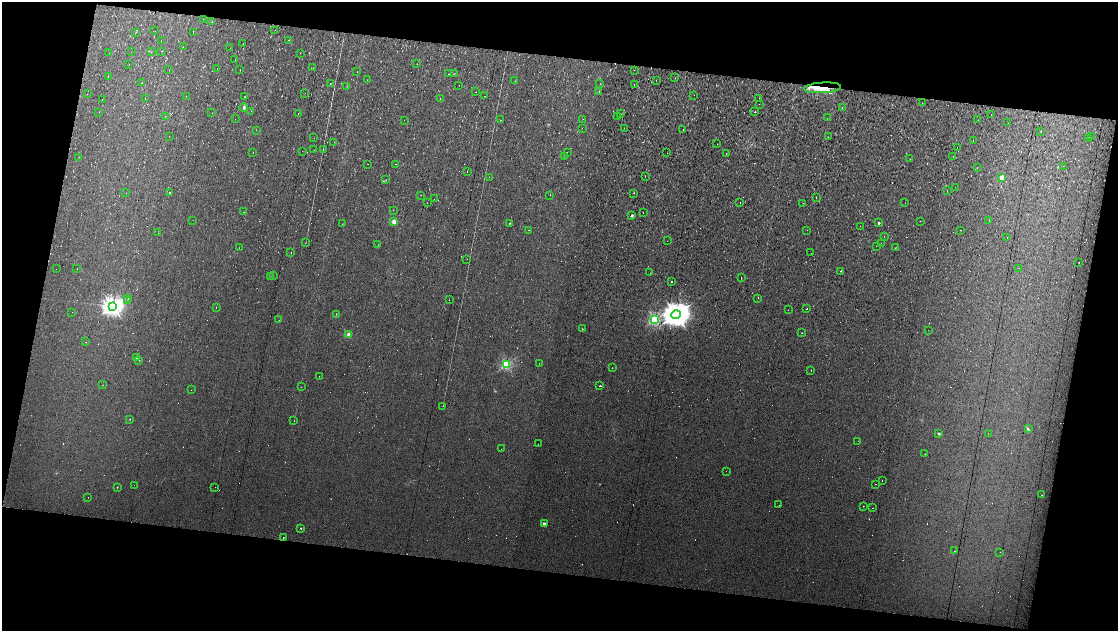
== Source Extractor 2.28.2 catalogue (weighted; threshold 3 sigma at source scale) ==
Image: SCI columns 1-4463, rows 223-2735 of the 4463 x 2985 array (HDU 1 of 3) = the unmasked area's bounding box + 8 px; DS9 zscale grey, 4 x 4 block average (1 PNG px = mean of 4 x 4 image px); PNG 1120 x 633 px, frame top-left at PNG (2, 2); each listed source drawn as its Kron ellipse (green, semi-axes under 4 px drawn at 4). Shown black and unused: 25% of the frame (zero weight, under 7 of 13 exposures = <1% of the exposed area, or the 3 px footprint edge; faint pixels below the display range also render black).
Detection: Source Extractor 2.28.2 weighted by HDU 2 'WHT'. Background 0.0132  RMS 0.0057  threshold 0.0234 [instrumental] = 3 sigma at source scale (4.09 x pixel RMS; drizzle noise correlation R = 1.36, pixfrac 0.8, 0.0396/0.0396 arcsec/px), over >= 5 px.
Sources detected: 395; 69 too faint to see at this stretch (4 x 4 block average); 109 cosmic-ray / hot-pixel residue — neither listed nor drawn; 2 coinciding with a brighter row at this scale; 4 inside a brighter listed object's ellipse — not listed separately; the other 211 listed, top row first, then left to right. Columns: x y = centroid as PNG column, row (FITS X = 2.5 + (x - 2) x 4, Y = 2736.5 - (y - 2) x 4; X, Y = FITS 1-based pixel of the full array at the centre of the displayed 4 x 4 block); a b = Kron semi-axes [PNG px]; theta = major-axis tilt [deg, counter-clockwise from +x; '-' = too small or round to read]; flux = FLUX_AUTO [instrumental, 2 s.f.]
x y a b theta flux
203 19 2 2 - 0.39
212 22 2 2 - 0.51
275 30 2 2 - 0.44
155 31 2 2 - 0.36
136 32 2 2 - 0.64
193 32 2 2 - 0.61
161 40 2 2 - 0.51
288 40 2 2 - 2.1
243 44 2 2 - 0.5
183 47 2 2 - 0.74
230 48 2 2 - 0.8
161 51 2 2 - 1.9
131 52 2 2 - 0.36
151 52 2 2 - 0.64
109 53 2 2 - 0.39
300 53 2 2 - 0.53
235 60 2 2 - 0.52
129 64 2 2 - 0.34
417 64 2 2 - 0.42
313 68 2 2 - 0.4
217 69 2 2 - 0.43
169 70 2 2 - 0.34
240 70 2 2 - 0.62
634 70 2 2 - 1.7
357 72 2 2 - 0.59
449 74 2 2 - 3.3
454 74 2 2 - 0.9
108 76 2 2 - 1
675 78 2 2 - 0.85
367 79 2 2 - 0.5
656 80 2 2 - 0.56
515 81 2 2 - 0.63
142 83 2 2 - 1.2
330 83 2 2 - 3.2
600 84 2 2 - 0.45
634 84 2 2 - 0.65
459 85 2 2 - 0.7
347 86 2 2 - 0.98
822 88 18 5 3 50
599 91 2 2 - 0.59
476 92 2 2 - 0.59
305 93 2 2 - 0.37
87 94 2 2 - 0.43
694 95 2 2 - 0.56
186 96 2 2 - 0.41
244 96 2 2 - 0.88
485 96 2 2 - 1
759 98 2 2 - 1.4
145 99 2 2 - 0.47
440 99 2 2 - 0.58
102 100 2 2 - 1.6
922 103 2 2 - 0.65
759 104 2 2 - 0.49
244 108 4 2 - 4.9
842 108 2 2 - 0.92
251 111 2 2 - 0.42
99 112 2 2 - 0.9
755 112 2 2 - 0.82
212 113 2 2 - 0.41
298 114 2 2 - 1.1
621 114 2 2 - 4.9
991 114 2 2 - 0.52
166 116 2 2 - 0.6
617 117 2 2 - 0.38
827 118 2 2 - 0.48
235 119 2 2 - 0.34
583 119 2 2 - 0.43
404 120 2 2 - 0.41
500 120 2 2 - 0.87
978 120 2 2 - 0.47
1008 123 2 2 - 0.44
582 128 2 2 - 0.65
624 128 2 2 - 21
256 130 2 2 - 0.46
683 130 2 2 - 11
1041 131 2 2 - 0.64
169 136 2 2 - 0.33
828 137 2 2 - 3
1091 137 2 2 - 0.37
314 138 2 2 - 0.49
1089 138 3 3 - 4
973 141 2 2 - 5.9
334 142 2 2 - 0.42
717 144 2 2 - 0.41
957 148 2 2 - 0.5
323 149 2 2 - 0.64
314 150 2 2 - 0.87
302 151 2 2 - 0.42
253 152 2 2 - 0.7
567 152 2 2 - 0.37
667 153 2 2 - 0.73
726 154 2 2 - 2.5
564 156 2 2 - 0.68
953 156 2 2 - 0.59
79 157 2 2 - 0.54
910 159 2 2 - 0.56
368 164 2 2 - 0.5
395 164 2 2 - 3.5
1063 166 2 2 - 0.51
977 168 2 2 - 0.62
467 172 2 2 - 2.2
645 176 2 2 - 0.67
489 177 2 2 - 0.35
1002 178 2 2 - 97
386 180 2 2 - 0.87
955 187 2 2 - 0.38
947 191 2 2 - 0.68
126 193 2 2 - 0.52
169 193 2 2 - 1.4
633 193 2 2 - 0.98
421 195 2 2 - 0.51
550 195 2 2 - 1.3
816 197 2 2 - 1.9
434 199 2 2 - 0.51
740 202 2 2 - 5.1
427 203 2 2 - 0.44
803 203 2 2 - 1.5
905 203 2 2 - 0.46
393 210 2 2 - 0.72
244 212 2 2 - 1.2
643 213 2 2 - 1.2
632 215 2 2 - 8.8
193 220 2 2 - 0.56
920 221 2 2 - 0.45
989 221 2 2 - 0.78
394 222 2 2 - 60
510 223 2 2 - 1.8
878 223 2 2 - 15
342 224 2 2 - 2.7
860 226 2 2 - 0.47
528 230 2 2 - 0.85
807 230 2 2 - 0.46
961 230 2 2 - 6.5
158 233 2 2 - 0.39
884 237 2 2 - 0.69
1007 238 2 2 - 1.1
667 241 2 2 - 0.45
305 243 2 2 - 1.5
881 243 2 2 - 0.86
378 245 2 2 - 0.45
876 246 2 2 - 0.44
239 248 2 2 - 1.4
895 248 2 2 - 0.56
291 252 2 2 - 0.77
811 253 2 2 - 4.2
467 259 2 2 - 0.46
1079 262 2 2 - 0.73
1019 268 2 2 - 0.42
56 269 2 2 - 0.52
77 269 2 2 - 0.67
841 271 2 2 - 230
650 273 2 2 - 0.38
273 276 2 2 - 0.5
270 277 2 2 - 0.48
741 278 2 2 - 58
672 282 2 2 - 51
758 298 2 2 - 1.9
128 299 2 2 - 1.1
449 300 2 2 - 0.69
127 301 2 2 - 0.59
112 306 3 3 - 1700
216 307 2 2 - 1.3
807 309 2 2 - 3.9
788 310 2 2 - 1.1
72 312 2 2 - 0.41
336 314 2 2 - 1.8
676 314 5 4 - 4100
655 319 2 2 - 490
279 320 2 2 - 1
582 329 2 2 - 1
928 330 2 2 - 0.49
802 333 2 2 - 0.89
349 335 2 2 - 66
86 342 2 2 - 73
137 358 3 2 - 4.4
139 360 2 2 - 0.76
539 363 2 2 - 1.1
506 364 2 2 - 380
612 368 2 2 - 0.83
811 370 2 2 - 1.3
319 376 2 2 - 2.3
102 385 2 2 - 0.65
600 386 2 2 - 230
301 387 2 2 - 0.8
191 390 2 2 - 0.64
443 406 2 2 - 1.1
130 419 2 2 - 1.5
294 421 2 2 - 0.83
1028 429 4 2 - 3.2
939 433 3 2 - 3.1
988 433 2 2 - 0.34
858 441 2 2 - 0.47
538 444 2 2 - 0.5
501 449 2 2 - 0.43
925 454 2 2 - 1.2
726 471 2 2 - 1.5
882 481 2 2 - 22
876 484 2 2 - 1.2
134 485 2 2 - 14
117 487 2 2 - 2.4
215 487 2 2 - 0.45
1042 495 2 2 - 0.78
88 497 2 2 - 0.89
779 505 2 2 - 2.8
863 506 2 2 - 1.2
872 508 2 2 - 0.7
544 524 2 2 - 50
301 528 2 2 - 4.3
283 537 2 2 - 4.9
955 551 2 2 - 0.83
1000 552 2 2 - 3.3
Overlapping masked pixels (flux is a lower limit): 1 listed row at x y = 822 88
Diffuse or blended objects may show on this block-average render without a row.